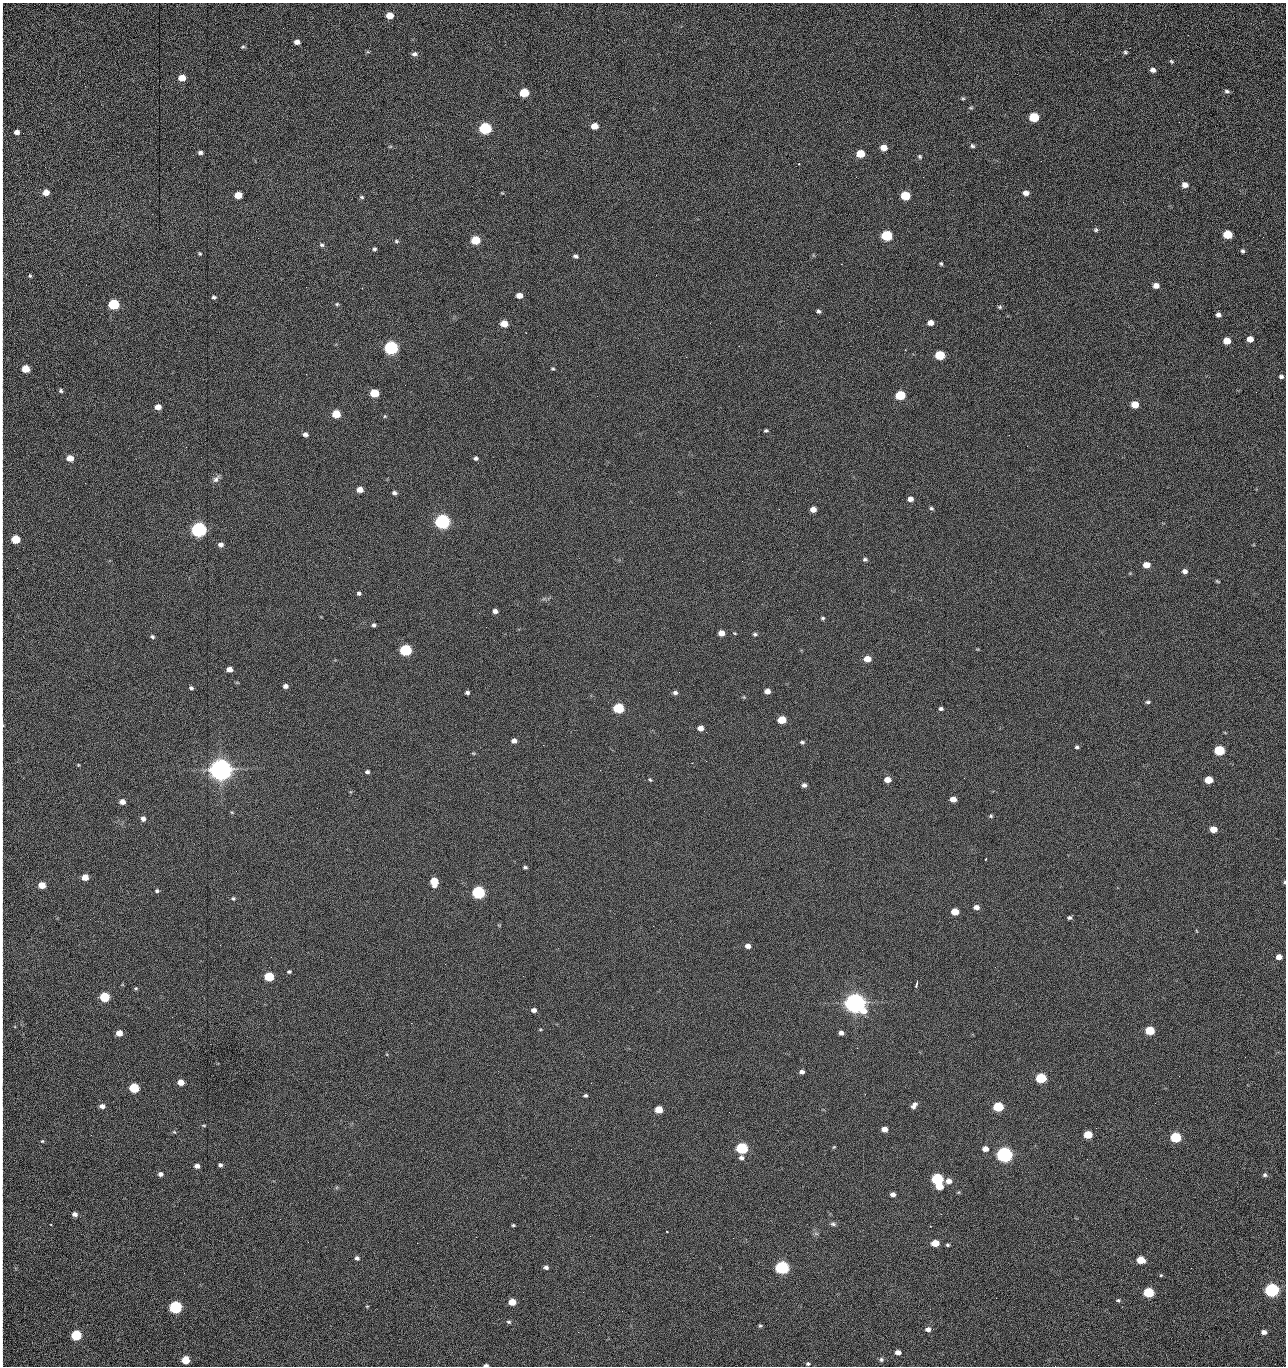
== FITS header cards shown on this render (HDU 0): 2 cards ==
NAXIS1  =                 1284 /fastest changing axis
NAXIS2  =                 1364 /next to fastest changing axis

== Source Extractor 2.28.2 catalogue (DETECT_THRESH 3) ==
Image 1284 x 1364 px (HDU 0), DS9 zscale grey, 1 PNG px = 1 image px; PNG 1288 x 1368 px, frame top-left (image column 1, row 1364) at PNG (2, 3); no overlay
Background 144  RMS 15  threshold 44.5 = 3 sigma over >= 5 px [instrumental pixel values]
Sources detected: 274; all 274 listed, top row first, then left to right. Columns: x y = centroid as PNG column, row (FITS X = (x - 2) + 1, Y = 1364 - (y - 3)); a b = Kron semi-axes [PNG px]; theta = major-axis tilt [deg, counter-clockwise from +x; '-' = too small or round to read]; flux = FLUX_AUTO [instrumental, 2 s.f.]
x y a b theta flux
389 15 6 5 - 1.3e+04
1188 35 3 2 - 7.8e+02
297 42 5 4 - 5.1e+03
2 46 18 2 90 3.5e+03
243 47 7 4 8 1.5e+03
368 52 6 4 -18 9.5e+02
1125 52 6 5 - 1.7e+03
414 54 7 5 1 3.2e+03
1171 61 5 4 - 1.5e+03
2 64 13 2 90 2.7e+03
1153 70 5 4 - 4.3e+03
182 78 5 5 - 1.4e+04
1227 91 6 5 - 2.3e+03
524 93 6 5 - 4.2e+04
963 98 5 4 - 1.3e+03
2 108 14 2 90 3.1e+03
971 108 6 4 7 1.3e+03
1034 117 6 5 - 6.0e+04
2 121 14 2 90 2.7e+03
1179 122 3 2 - 7.1e+02
594 126 6 5 - 1.4e+04
485 128 6 6 - 1.6e+05
17 132 5 5 - 4.9e+03
972 146 6 5 - 2.1e+03
390 147 6 3 19 1.0e+03
884 148 6 5 - 1.2e+04
200 152 5 4 - 2.6e+03
860 154 6 5 - 2.8e+04
920 157 6 5 - 1.6e+03
1041 161 2 2 - 1.2e+03
799 164 2 2 - 6.4e+02
2 168 18 2 90 3.0e+03
856 177 3 2 - 1.6e+03
923 177 2 2 - 1.1e+04
1185 185 6 5 - 6.7e+03
46 192 5 5 - 1.0e+04
502 193 5 3 - 9.3e+02
1026 193 6 5 - 5.7e+03
238 195 6 5 - 2.0e+04
905 196 6 5 - 5.1e+04
361 197 6 4 -17 1.5e+03
2 200 21 2 90 4.0e+03
1123 202 3 2 - 6.3e+02
2 229 12 2 90 2.4e+03
1096 230 6 5 - 1.7e+03
1227 234 6 5 - 4.2e+04
887 235 6 5 - 1.0e+05
1263 237 2 2 - 5.1e+02
475 240 6 5 - 4.0e+04
396 241 6 4 -16 1.5e+03
322 245 6 5 - 1.9e+03
374 249 5 5 - 1.7e+03
1243 251 5 4 - 1.9e+03
200 254 4 4 - 1.2e+03
576 256 6 4 -15 2.6e+03
2 263 13 2 90 2.6e+03
841 264 2 2 - 1.8e+04
941 264 4 3 - 1.4e+03
2 275 10 2 90 1.8e+03
656 275 3 2 - 1.0e+03
30 276 5 4 - 1.3e+03
2 286 13 2 90 2.4e+03
1156 286 6 5 - 7.4e+03
306 287 2 2 - 4.6e+02
519 295 5 4 - 9.2e+03
214 297 6 5 - 1.9e+03
114 304 6 5 - 1.0e+05
337 304 5 4 - 1.4e+03
1000 307 5 5 - 1.7e+03
819 311 5 4 - 2.1e+03
1218 315 5 4 - 3.8e+03
504 323 6 5 - 1.6e+04
710 323 2 2 - 2.2e+03
930 323 5 5 - 7.7e+03
1250 339 5 5 - 1.0e+04
1227 341 6 5 - 1.6e+04
739 346 2 2 - 4.2e+02
391 348 6 6 - 3.0e+05
940 355 6 5 - 5.8e+04
26 369 5 5 - 2.5e+04
553 369 5 4 - 1.3e+03
1281 376 5 4 - 2.4e+03
2 380 15 2 90 2.8e+03
61 391 5 4 - 1.8e+03
1256 392 3 2 - 8.9e+02
374 393 6 5 - 3.6e+04
900 395 6 5 - 6.0e+04
1135 404 6 5 - 1.8e+04
158 407 5 5 - 8.3e+03
336 414 6 5 - 2.9e+04
385 416 5 5 - 1.3e+03
2 423 10 2 90 1.5e+03
766 431 4 3 - 1.6e+03
305 434 6 5 - 3.6e+03
1009 435 2 2 - 2.3e+03
186 447 2 2 - 2.0e+03
2 456 8 2 90 1.3e+03
70 458 5 5 - 1.2e+04
476 458 5 4 - 2.3e+03
216 479 12 6 47 3.9e+03
85 483 2 2 - 6.9e+02
360 489 5 5 - 9.8e+03
394 493 5 4 - 2.5e+03
910 499 6 5 - 5.6e+03
931 508 6 4 -27 1.7e+03
813 509 5 5 - 8.3e+03
442 521 6 6 - 5.0e+05
199 530 6 6 - 5.4e+05
15 539 6 5 - 4.1e+04
221 544 6 5 - 4.1e+03
865 559 5 4 - 1.9e+03
742 561 2 2 - 4.9e+02
1146 565 5 5 - 1.3e+04
1185 571 6 5 - 4.0e+03
2 581 10 2 90 1.6e+03
1217 581 7 4 -27 1.3e+03
359 593 5 4 - 2.1e+03
495 611 5 4 - 4.3e+03
2 618 9 2 90 1.6e+03
823 618 5 4 - 1.5e+03
374 625 4 4 - 2.1e+03
721 633 5 5 - 1.0e+04
755 634 5 4 - 1.8e+03
152 637 6 4 -45 1.9e+03
2 644 9 2 90 1.4e+03
406 650 6 5 - 1.6e+05
867 659 6 5 - 1.4e+04
229 669 5 4 - 7.1e+03
679 672 2 2 - 1.1e+03
2 675 15 2 89 2.6e+03
285 686 5 4 - 4.1e+03
191 688 5 4 - 1.9e+03
767 691 5 4 - 6.1e+03
467 692 4 3 - 2.3e+03
675 693 6 5 - 2.7e+03
744 697 5 5 - 1.1e+03
1148 702 6 4 -1 1.8e+03
618 708 6 5 - 8.7e+04
941 709 4 3 - 2.3e+03
782 720 6 5 - 2.7e+04
2 723 19 3 -87 3.9e+03
700 728 5 4 - 7.3e+03
706 732 2 2 - 4.9e+02
514 741 5 5 - 4.4e+03
802 742 5 4 - 1.9e+03
543 745 2 2 - 2.2e+03
1077 747 4 4 - 1.8e+03
1219 750 6 5 - 7.6e+04
473 753 5 3 - 9.9e+02
706 761 3 2 - 1.5e+03
78 765 4 4 - 8.6e+02
221 770 8 7 - 1.9e+06
367 772 5 4 - 2.4e+03
650 780 5 4 - 1.2e+03
887 780 6 5 - 1.0e+04
1208 780 6 5 - 2.5e+04
804 785 5 5 - 3.3e+03
953 799 5 4 - 8.4e+03
122 802 5 5 - 6.8e+03
232 812 6 4 -2 1.1e+03
991 816 5 5 - 1.4e+03
143 819 6 5 - 4.2e+03
1213 829 5 5 - 1.5e+04
986 858 3 2 - 1.5e+03
2 863 10 2 90 1.6e+03
525 867 5 4 - 1.8e+03
2 876 10 2 90 1.5e+03
85 877 5 5 - 1.2e+04
434 881 7 5 -82 2.7e+04
1285 882 5 3 - 1.1e+03
42 885 5 5 - 1.6e+04
157 891 5 4 - 1.6e+03
478 892 6 5 - 2.4e+05
233 898 6 5 - 1.6e+03
976 907 5 4 - 5.7e+03
955 911 5 5 - 1.9e+04
1069 918 4 4 - 1.9e+03
2 938 11 2 90 1.7e+03
748 946 6 5 - 5.9e+03
1279 957 5 4 - 7.4e+03
289 972 5 4 - 1.7e+03
269 976 6 5 - 6.0e+04
523 976 3 2 - 1.4e+03
916 985 7 2 77 2.4e+03
136 988 5 5 - 1.2e+03
2 989 16 2 90 2.6e+03
105 997 6 5 - 7.6e+04
855 1003 8 7 - 1.5e+06
534 1010 5 4 - 3.9e+03
411 1023 2 2 - 3.6e+03
540 1030 5 3 - 9.8e+02
1150 1030 6 5 - 4.8e+04
119 1033 5 5 - 1.0e+04
841 1033 5 4 - 3.8e+03
857 1048 3 2 - 1.0e+03
2 1052 13 2 90 2.3e+03
1245 1057 2 2 - 1.2e+03
802 1072 5 4 - 3.3e+03
1179 1076 2 2 - 1.7e+03
1041 1078 6 5 - 8.8e+04
181 1082 5 5 - 1.2e+04
134 1088 6 5 - 6.5e+04
585 1095 4 3 - 1.8e+03
1155 1103 2 2 - 5.2e+02
914 1105 8 5 52 4.8e+03
102 1106 5 4 - 5.3e+03
998 1107 6 5 - 7.2e+04
2 1108 9 2 90 1.5e+03
659 1109 5 5 - 2.1e+04
729 1112 2 2 - 5.5e+02
204 1125 6 3 -8 1.1e+03
884 1129 5 4 - 7.1e+03
174 1132 6 3 -43 1.1e+03
91 1135 3 2 - 1.7e+03
1088 1135 6 5 - 3.2e+04
1176 1137 6 5 - 9.8e+04
42 1141 5 4 - 1.2e+03
834 1147 5 4 - 1.0e+03
742 1148 6 5 - 1.5e+05
571 1149 2 2 - 5.1e+02
985 1149 5 4 - 7.4e+03
1004 1154 6 6 - 6.3e+05
741 1158 6 6 - 3.2e+03
1087 1159 2 2 - 9.7e+02
220 1165 5 4 - 2.4e+03
197 1166 5 4 - 4.5e+03
2 1172 10 2 90 1.9e+03
160 1174 5 5 - 3.5e+03
1265 1175 5 5 - 2.1e+03
937 1179 6 5 - 1.5e+05
949 1181 6 5 - 6.8e+03
939 1186 6 5 - 1.7e+04
893 1194 5 4 - 4.5e+03
2 1204 11 2 90 1.9e+03
75 1214 5 4 - 4.3e+03
280 1219 3 2 - 1.4e+03
833 1224 8 5 -19 2.3e+03
513 1225 4 3 - 1.3e+03
667 1232 3 2 - 7.8e+02
816 1234 7 4 -19 1.7e+03
476 1237 2 2 - 5.7e+03
308 1242 2 2 - 1.2e+03
417 1243 2 2 - 3.6e+03
935 1243 6 5 - 1.9e+04
2 1245 14 2 90 2.7e+03
948 1245 4 3 - 1.5e+03
357 1258 6 5 - 2.8e+03
1141 1260 6 5 - 2.7e+04
546 1267 5 4 - 3.1e+03
782 1267 6 5 - 3.1e+05
1161 1275 4 4 - 1.0e+03
1272 1290 6 5 - 3.7e+05
1149 1292 6 5 - 7.8e+04
996 1298 2 2 - 1.8e+03
1118 1300 5 4 - 1.5e+03
512 1302 5 5 - 1.7e+04
2 1305 15 2 90 2.6e+03
367 1306 5 3 - 8.8e+02
175 1307 6 5 - 2.4e+05
622 1311 2 2 - 5.3e+02
509 1322 6 5 - 1.8e+03
760 1326 5 4 - 1.4e+03
928 1329 6 5 - 4.1e+03
578 1332 2 2 - 2.5e+03
1264 1332 5 4 - 4.8e+03
2 1333 6 2 90 8.9e+02
76 1335 6 5 - 9.2e+04
898 1352 5 4 - 6.1e+03
2 1359 10 2 90 1.6e+03
881 1359 6 6 - 2.0e+03
185 1360 5 5 - 3.0e+04
808 1364 4 4 - 1.5e+03
486 1365 4 3 - 2.1e+03
1055 1366 2 2 - 1.2e+03
At the frame edge (FLAGS 8, measured only in part): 33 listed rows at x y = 2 46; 2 64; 2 108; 2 121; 2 168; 2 200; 2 229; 2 263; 2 275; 2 286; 2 380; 2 423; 2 456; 2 581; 2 618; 2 644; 2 675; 2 723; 2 863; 2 876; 1285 882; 2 938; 2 989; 2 1052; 2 1108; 2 1172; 2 1204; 2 1245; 2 1305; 2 1333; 2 1359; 486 1365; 1055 1366

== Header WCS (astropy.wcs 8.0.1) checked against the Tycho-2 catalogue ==
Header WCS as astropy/WCSLIB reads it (CRVAL/CRPIX/CD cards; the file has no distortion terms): RA---TAN/DEC--TAN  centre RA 15:41:40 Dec +51:59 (235.42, +51.98 deg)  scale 1.26 arcsec/px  FOV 26.9' x 28.5'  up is +92 deg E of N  parity flipped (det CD > 0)
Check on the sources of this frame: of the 60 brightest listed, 11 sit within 2.0 arcsec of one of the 11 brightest Tycho-2 stars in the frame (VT <= 12.29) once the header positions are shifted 0.43 arcsec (0.26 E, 0.34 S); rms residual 1.02 arcsec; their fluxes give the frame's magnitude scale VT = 25.23 - 2.5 log10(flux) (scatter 0.20 mag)
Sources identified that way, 11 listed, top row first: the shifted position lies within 2.0 arcsec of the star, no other Tycho-2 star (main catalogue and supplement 1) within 4.0 arcsec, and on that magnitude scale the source's flux lands within +1.5 / -3 mag of the star's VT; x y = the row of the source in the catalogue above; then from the Tycho-2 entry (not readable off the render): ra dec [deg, ICRS J2000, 3 dp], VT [Tycho-2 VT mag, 2 dp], TYC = Tycho-2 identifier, HIP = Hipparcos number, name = IAU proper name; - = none
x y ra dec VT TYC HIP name
391 348 235.614 +52.064 11.61 3489-1132-1 - -
442 521 235.514 +52.049 11.19 3489-1407-1 - -
199 530 235.515 +52.133 11.12 3489-1380-1 - -
221 770 235.378 +52.130 9.31 3489-1322-1 76850 -
478 892 235.303 +52.042 11.52 3489-958-1 - -
855 1003 235.232 +51.912 9.59 3489-824-1 - -
1004 1154 235.143 +51.862 10.97 3489-1016-1 - -
937 1179 235.131 +51.886 12.29 3489-908-1 - -
782 1267 235.084 +51.941 11.45 3489-1346-1 - -
1272 1290 235.062 +51.771 11.53 3489-1453-1 - -
175 1307 235.075 +52.152 11.74 3489-912-1 - -